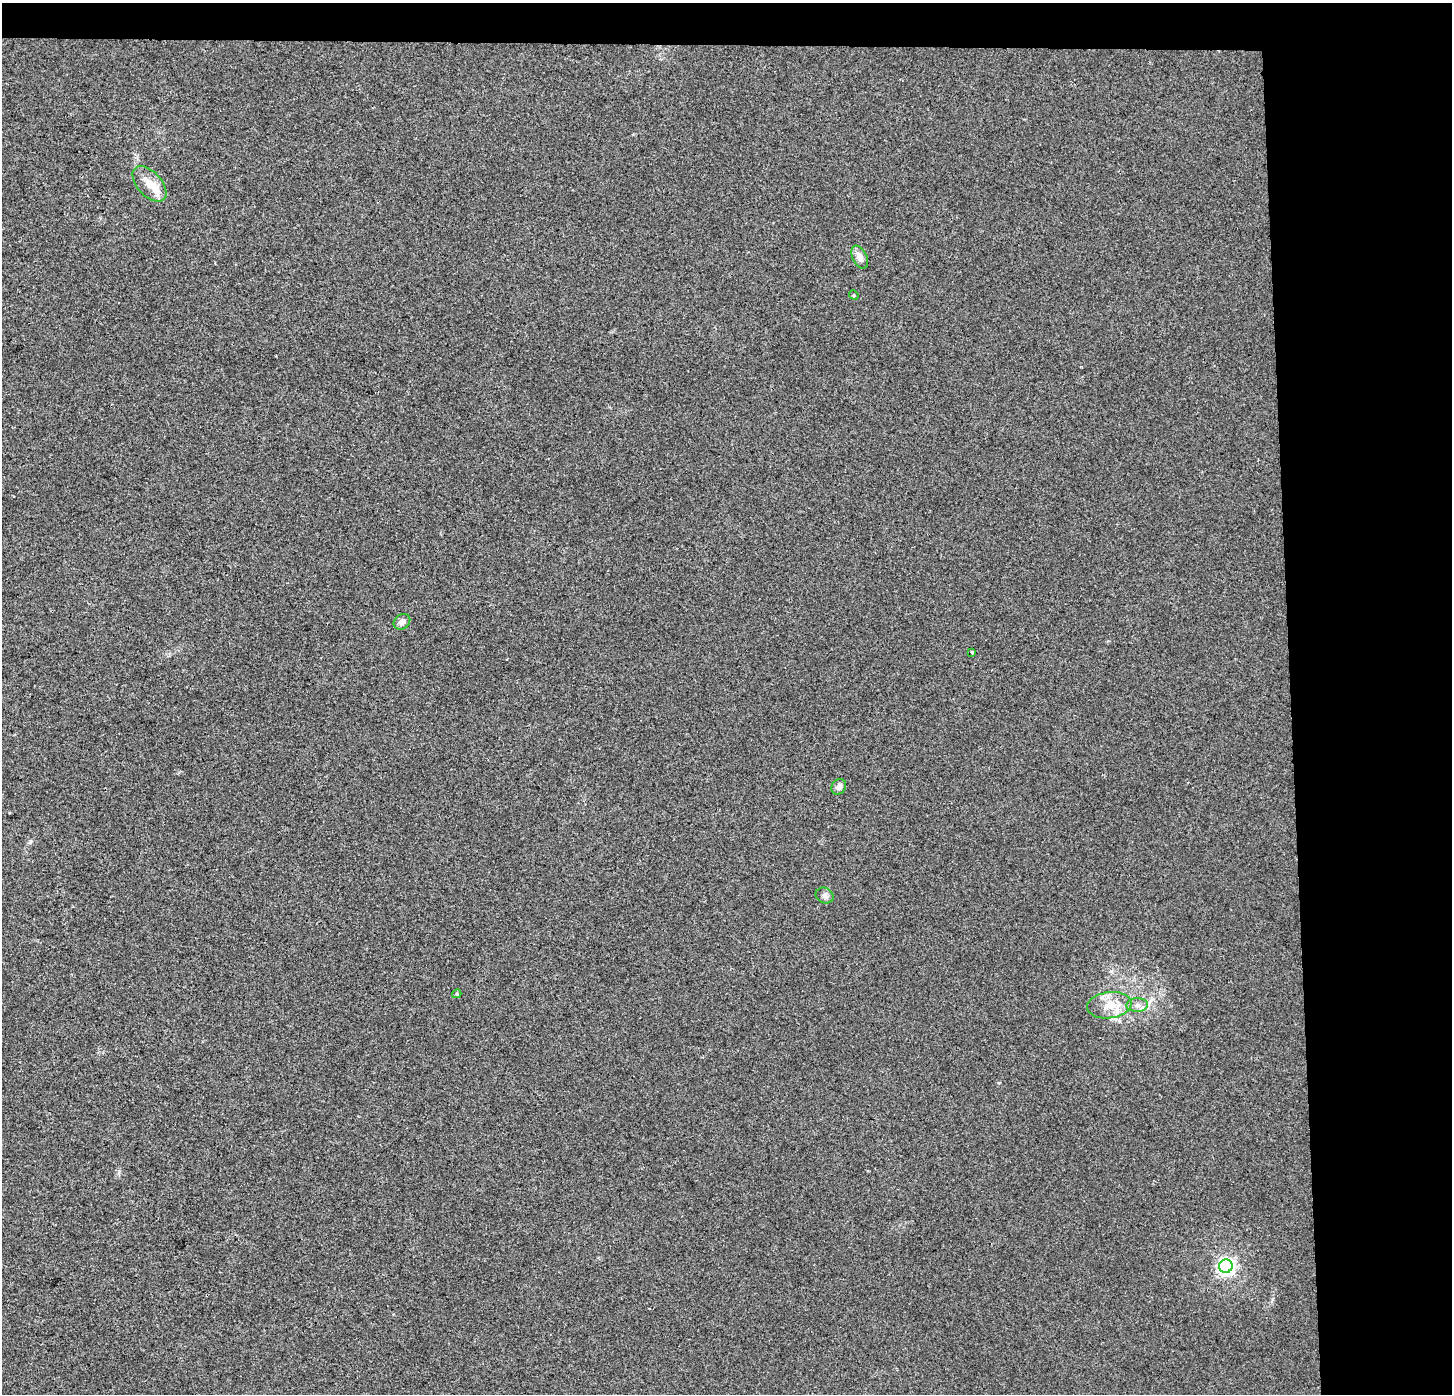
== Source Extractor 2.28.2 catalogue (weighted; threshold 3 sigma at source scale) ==
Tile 3 of 3 x 3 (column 3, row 1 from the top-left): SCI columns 2947-4396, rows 2785-4176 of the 4444 x 4184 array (HDU 1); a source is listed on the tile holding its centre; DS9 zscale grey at full resolution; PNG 1454 x 1396 px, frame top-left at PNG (2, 3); each listed source drawn as its Kron ellipse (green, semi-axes under 4 px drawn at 4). Shown black and unused: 14% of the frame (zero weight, under 2 of 3 exposures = <1% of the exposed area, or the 3 px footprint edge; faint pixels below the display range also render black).
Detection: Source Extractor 2.28.2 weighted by HDU 2 'WHT'; one run over the whole footprint, this tile lists its part. Background 0.00431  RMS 0.0046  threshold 0.0206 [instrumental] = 3 sigma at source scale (4.5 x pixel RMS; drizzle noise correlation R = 1.50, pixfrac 1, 0.0396/0.0396 arcsec/px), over >= 5 px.
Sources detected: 14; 2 cosmic-ray / hot-pixel residue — neither listed nor drawn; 1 inside a brighter listed object's ellipse — not listed separately; the other 11 listed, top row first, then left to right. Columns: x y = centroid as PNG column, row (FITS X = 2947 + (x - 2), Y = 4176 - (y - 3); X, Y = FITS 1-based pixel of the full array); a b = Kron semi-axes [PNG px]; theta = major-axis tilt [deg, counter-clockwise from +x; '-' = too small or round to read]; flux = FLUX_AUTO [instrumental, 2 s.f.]
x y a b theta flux
149 184 21 12 -48 7.2
860 257 12 7 -65 3.3
854 295 5 4 - 0.53
402 622 9 7 36 2.4
972 652 3 3 - 1.2
839 787 8 7 - 1.9
825 896 9 7 -23 1.7
457 994 5 3 - 0.56
1109 1005 22 13 7 8.5
1137 1005 11 7 1 2.4
1226 1266 7 6 - 150